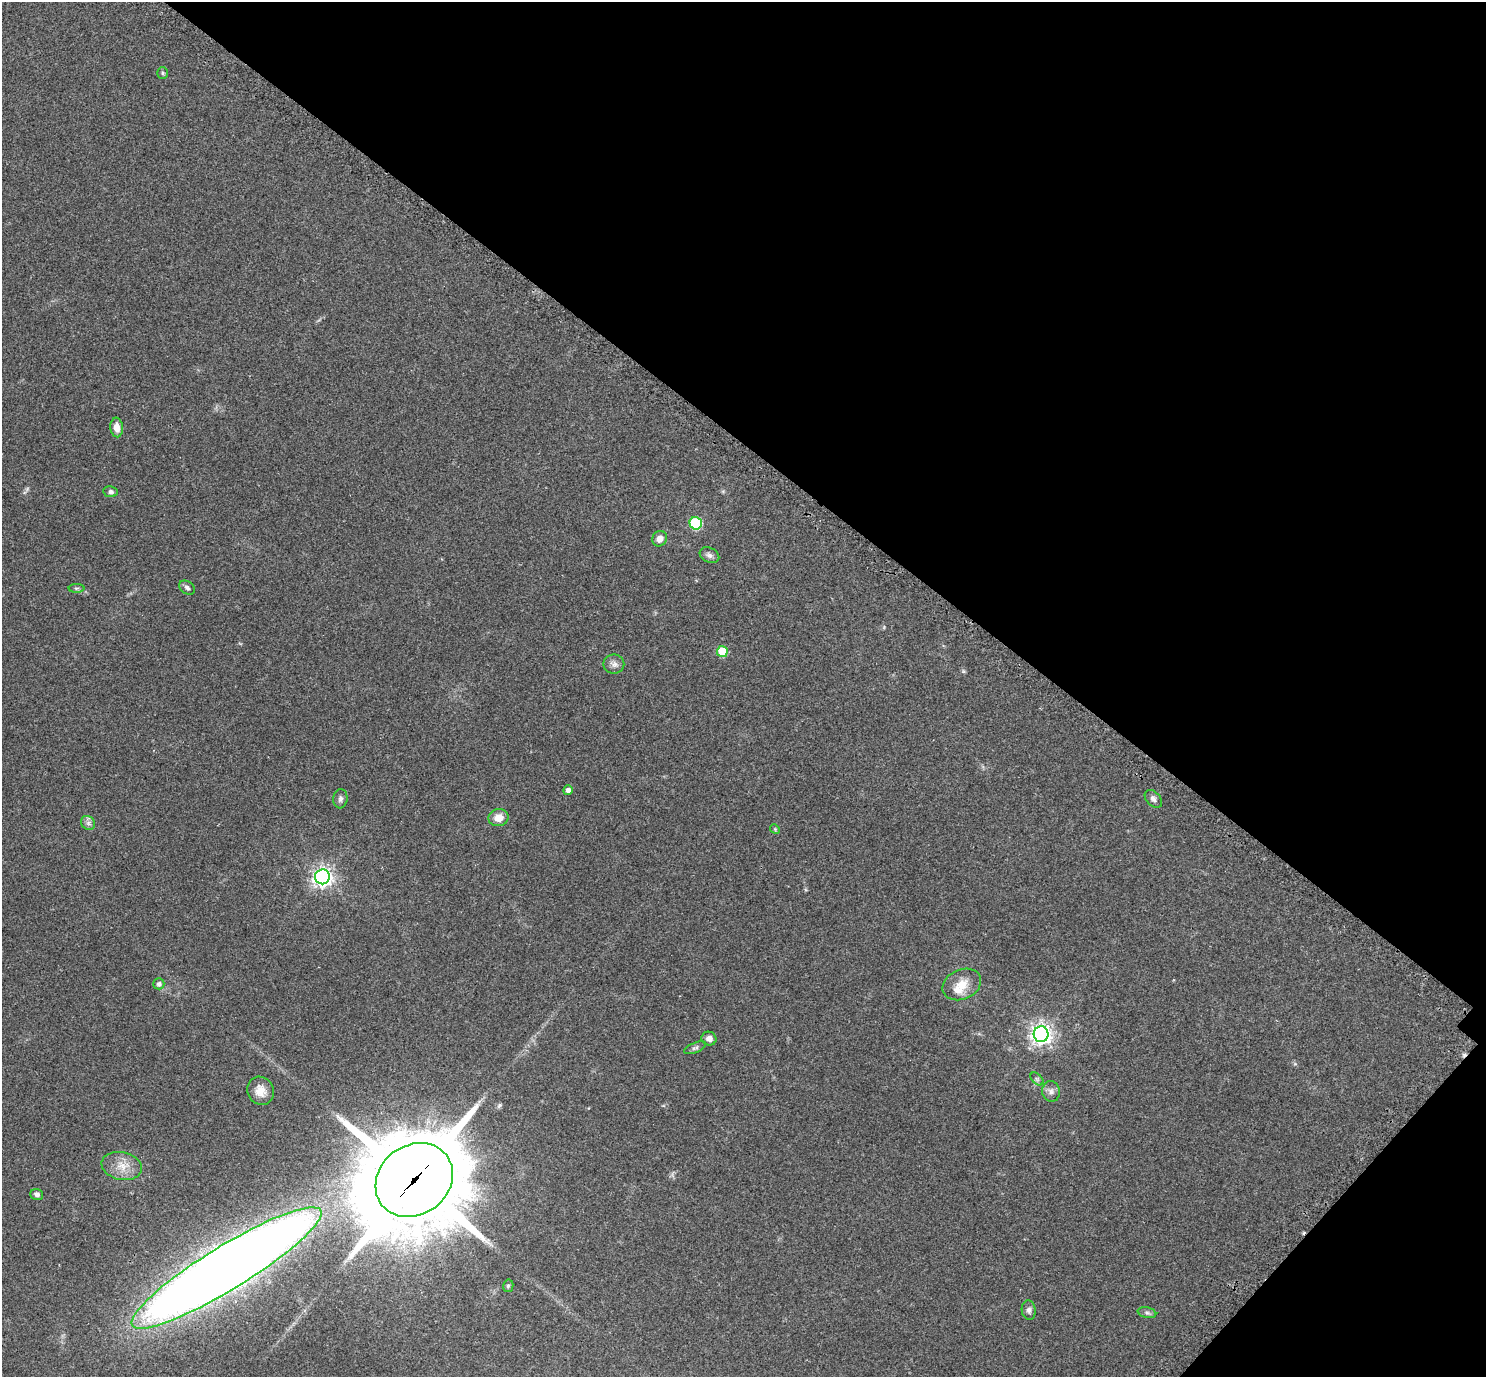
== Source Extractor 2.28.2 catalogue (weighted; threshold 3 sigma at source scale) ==
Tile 8 of 4 x 4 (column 4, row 2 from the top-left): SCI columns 4490-5973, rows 2936-4310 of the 6011 x 6010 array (HDU 1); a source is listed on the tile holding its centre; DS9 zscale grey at full resolution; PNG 1488 x 1379 px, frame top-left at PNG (2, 2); each listed source drawn as its Kron ellipse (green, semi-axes under 4 px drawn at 4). Shown black and unused: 35% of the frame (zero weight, under 2 of 3 exposures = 3% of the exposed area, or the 3 px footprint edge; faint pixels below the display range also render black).
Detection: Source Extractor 2.28.2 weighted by HDU 2 'WHT'; one run over the whole footprint, this tile lists its part. Background 0.0573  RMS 0.0073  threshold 0.033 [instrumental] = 3 sigma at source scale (4.5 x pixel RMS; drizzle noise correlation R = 1.50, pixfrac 1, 0.05/0.05 arcsec/px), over >= 5 px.
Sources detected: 36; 1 too faint to see at this stretch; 2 cosmic-ray / hot-pixel residue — neither listed nor drawn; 1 inside a brighter listed object's ellipse — not listed separately; the other 32 listed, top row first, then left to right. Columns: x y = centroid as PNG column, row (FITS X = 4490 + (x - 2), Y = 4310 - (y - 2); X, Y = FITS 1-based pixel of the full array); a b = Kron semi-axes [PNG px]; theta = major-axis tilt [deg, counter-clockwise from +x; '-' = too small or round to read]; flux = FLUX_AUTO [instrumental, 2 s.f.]
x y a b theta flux
163 73 6 5 - 1.1
117 427 10 6 -84 5.9
111 492 7 5 -9 2.1
696 523 6 6 - 60
660 539 8 7 - 4.9
709 555 10 7 -29 2.7
76 588 8 4 0 1.2
187 588 9 6 -35 2
722 652 6 5 - 23
614 664 10 9 - 3.5
568 790 5 4 - 3.4
340 799 10 7 83 2.4
1153 799 10 7 -46 2.7
498 818 10 8 12 7.4
88 823 8 6 -46 2.2
775 829 5 4 - 0.77
322 877 7 7 - 390
159 984 5 5 - 2.6
962 984 20 15 24 12
1041 1034 8 7 - 450
709 1039 7 6 - 3.8
695 1048 12 5 23 1.9
1037 1079 8 4 -45 1.4
260 1091 14 13 - 8
1051 1091 10 8 -83 3.3
122 1166 20 14 -12 11
414 1180 41 34 38 10000
37 1194 6 5 - 2.4
227 1268 110 22 31 1800
508 1286 6 5 - 1.5
1029 1310 10 7 -81 2.5
1147 1313 9 5 -13 2
Overlapping masked pixels (flux is a lower limit): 2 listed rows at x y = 414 1180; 227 1268